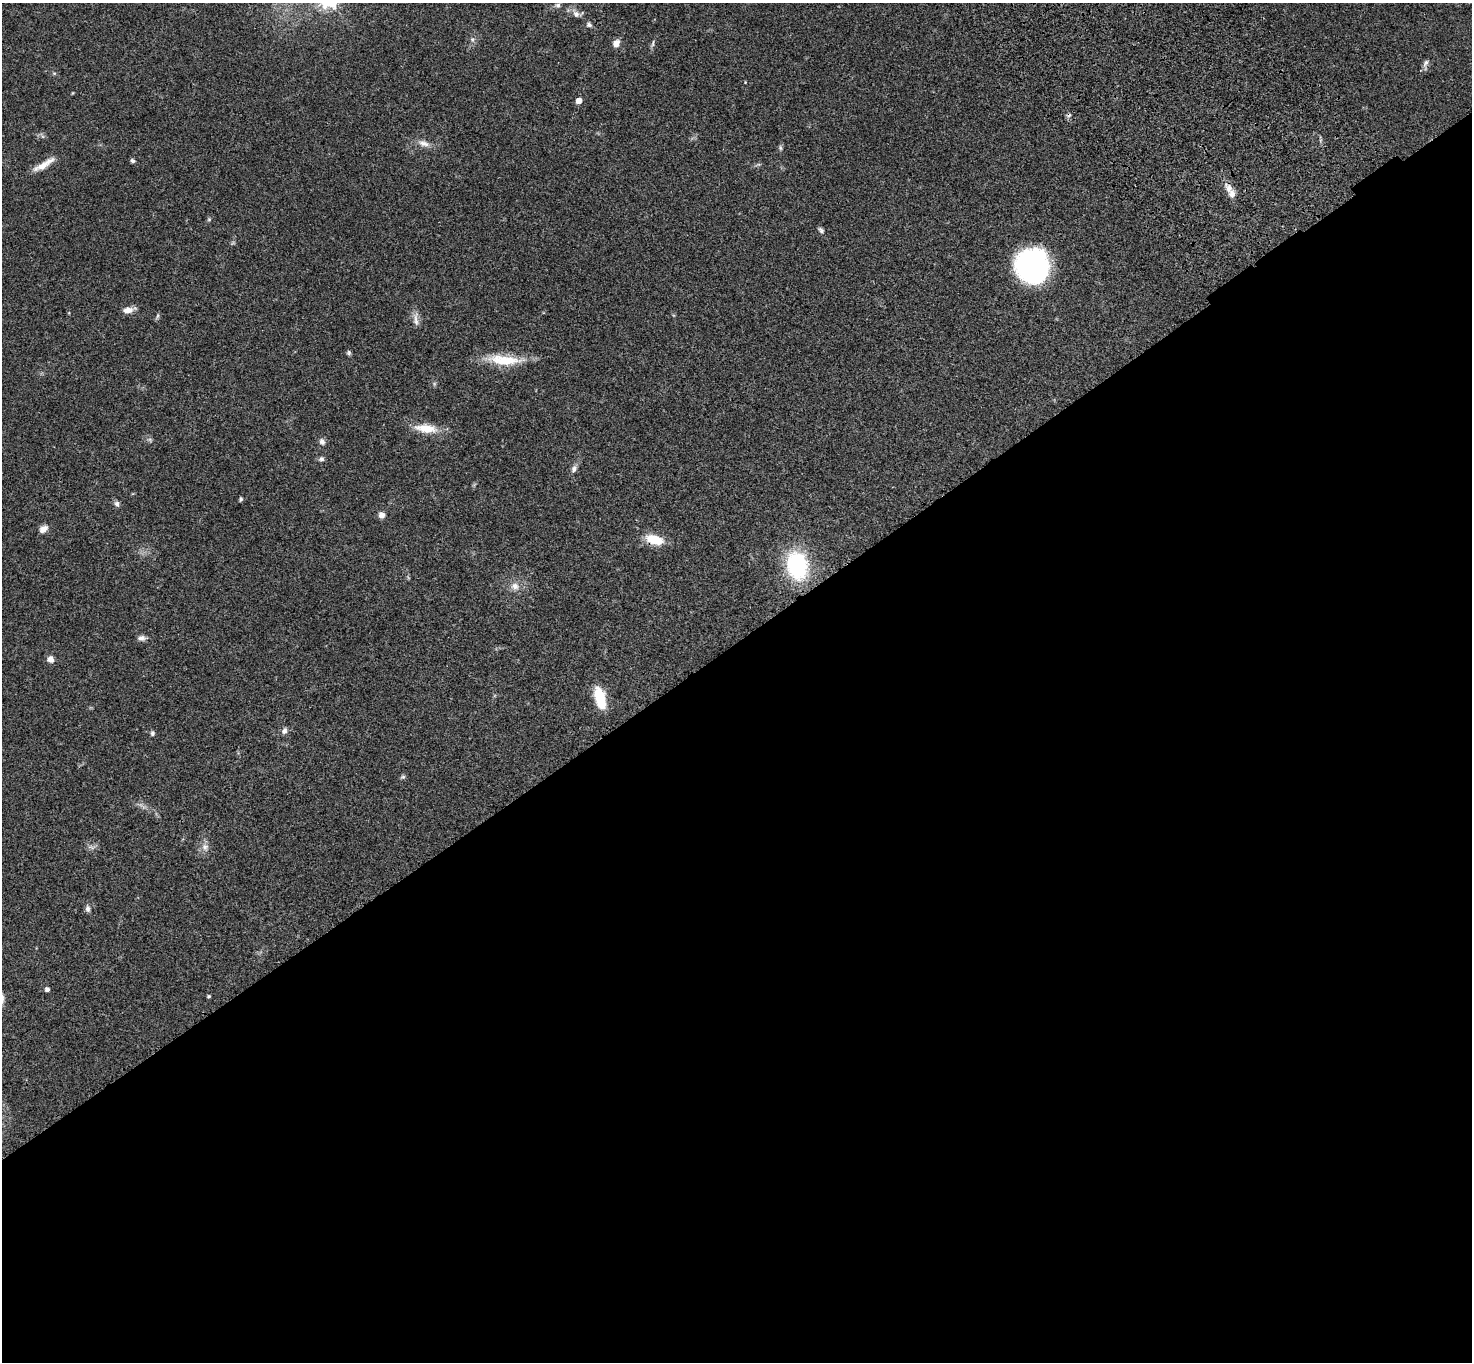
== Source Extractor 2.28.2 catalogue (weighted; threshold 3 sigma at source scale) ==
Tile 15 of 4 x 4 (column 3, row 4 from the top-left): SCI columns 3050-4519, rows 383-1742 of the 6094 x 6064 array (HDU 1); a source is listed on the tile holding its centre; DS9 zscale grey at full resolution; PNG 1474 x 1364 px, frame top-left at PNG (2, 3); no overlay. Shown black and unused: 53% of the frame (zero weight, under 3 of 4 exposures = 6% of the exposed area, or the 3 px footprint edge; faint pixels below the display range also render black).
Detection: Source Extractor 2.28.2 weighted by HDU 2 'WHT'; one run over the whole footprint, this tile lists its part. Background 0.0463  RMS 0.0052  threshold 0.0236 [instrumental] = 3 sigma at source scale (4.5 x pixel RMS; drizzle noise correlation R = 1.50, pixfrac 1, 0.05/0.05 arcsec/px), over >= 5 px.
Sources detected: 51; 2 too faint to see at this stretch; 1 cosmic-ray / hot-pixel residue — not listed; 1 inside a brighter listed object's ellipse — not listed separately; the other 47 listed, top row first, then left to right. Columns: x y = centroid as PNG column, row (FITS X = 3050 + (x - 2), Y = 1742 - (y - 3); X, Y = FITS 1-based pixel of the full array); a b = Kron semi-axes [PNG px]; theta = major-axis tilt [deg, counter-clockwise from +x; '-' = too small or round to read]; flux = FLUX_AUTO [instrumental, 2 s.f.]
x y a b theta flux
558 5 6 6 - 1.3
576 14 14 9 -43 3.2
589 24 8 7 - 1.3
472 39 8 6 -89 1.4
616 43 9 7 70 3.1
653 43 11 4 81 1.1
1426 64 14 6 77 2
54 73 6 4 0 0.66
745 82 4 2 - 0.36
72 93 5 3 - 0.37
579 100 5 5 - 3.9
424 143 18 8 -20 3.9
780 148 7 5 -70 0.88
133 161 6 5 - 1.1
44 164 31 7 31 6.4
1228 188 15 9 -69 4.1
209 219 5 5 - 0.69
821 230 9 6 -49 1.3
1032 266 32 31 - 83
128 310 15 6 12 3.7
157 316 10 4 71 0.85
416 319 22 7 -88 3.4
349 353 7 5 -68 0.95
505 360 46 12 -4 17
426 428 31 11 -6 11
150 440 7 4 -46 1
322 442 9 7 -57 2
321 459 7 6 - 1.2
574 469 11 7 62 2
241 499 5 4 - 0.83
117 504 9 6 -64 1.5
382 515 6 6 - 3.5
43 529 11 7 37 3.2
654 539 19 9 -15 13
797 566 22 16 -79 61
515 586 13 11 -14 4.3
141 638 11 6 3 2
50 659 7 6 - 3.3
600 698 20 9 -75 19
284 731 9 6 68 1.9
152 733 6 5 - 1.2
403 777 8 5 26 0.91
91 847 13 4 -16 1.5
205 847 11 10 - 3.2
88 908 9 6 -84 1.7
47 989 4 4 - 1.8
209 996 4 4 - 0.66
Overlapping masked pixels (flux is a lower limit): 1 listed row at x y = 654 539